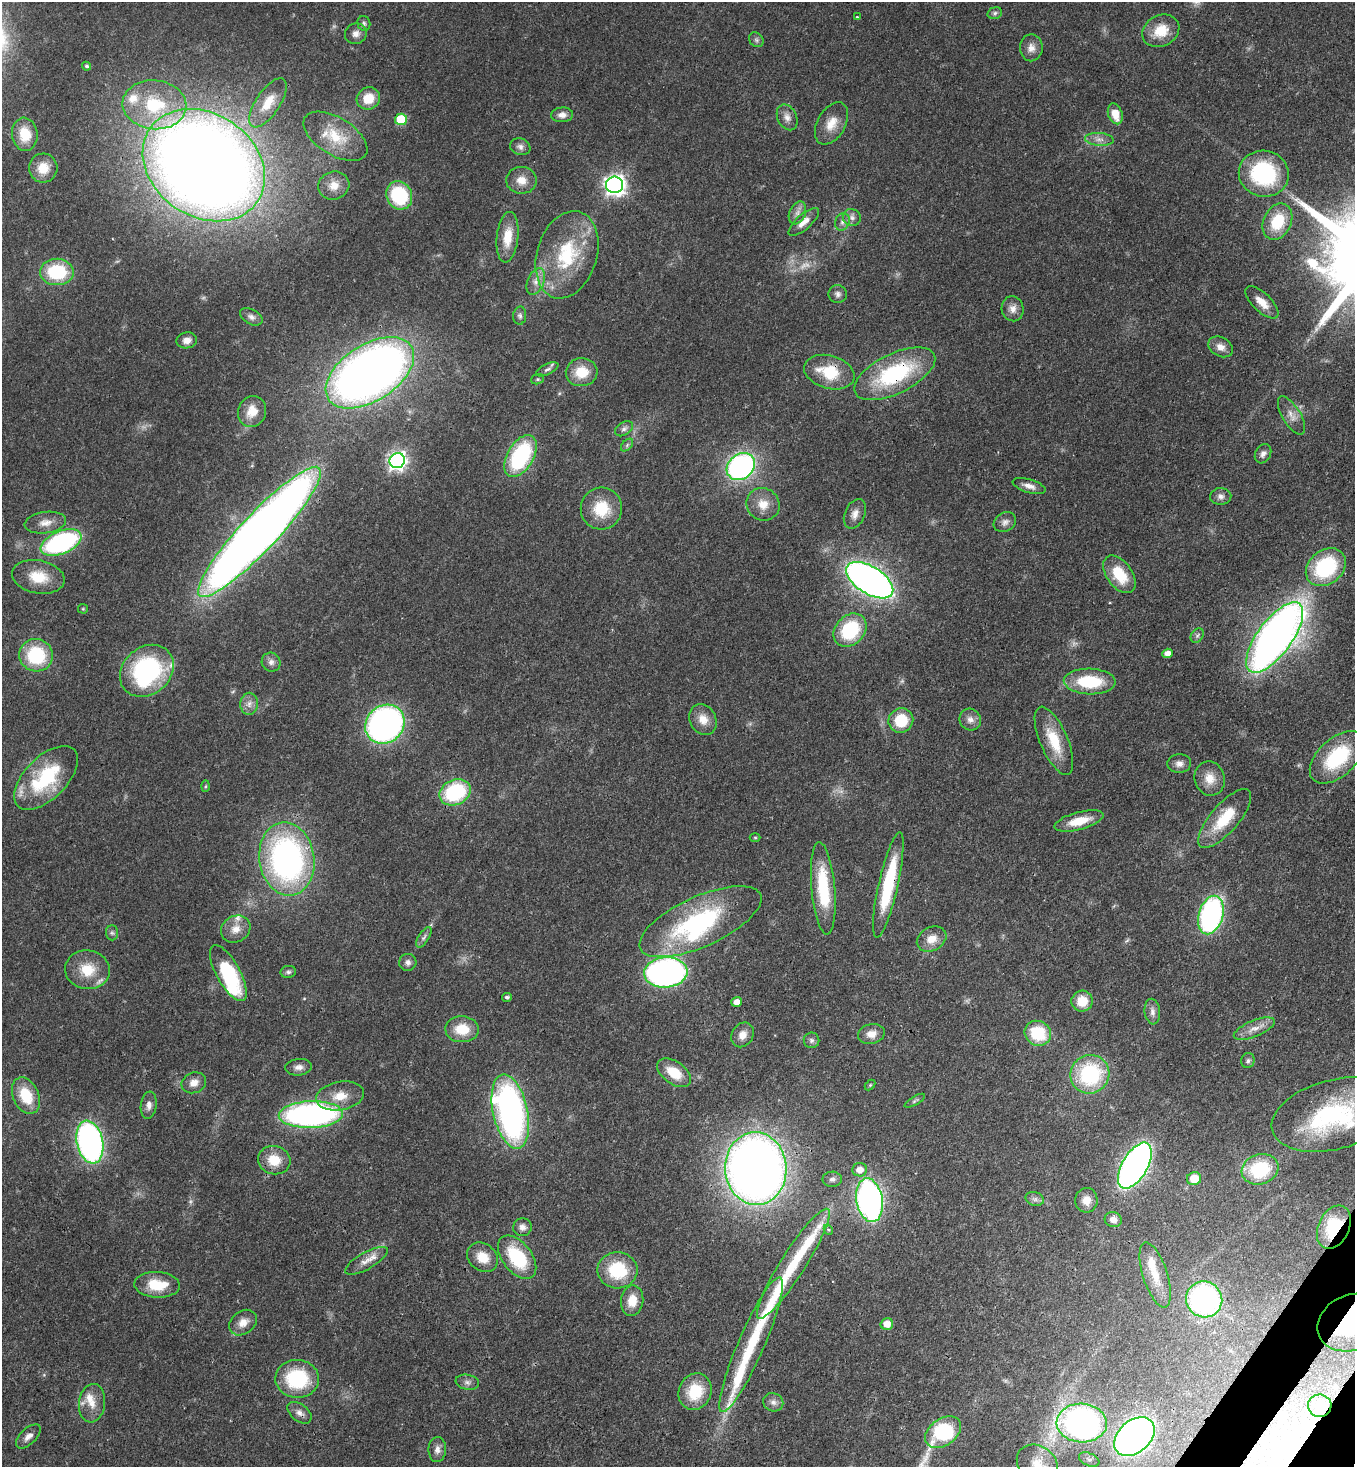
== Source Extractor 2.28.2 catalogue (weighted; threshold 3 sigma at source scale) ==
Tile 6 of 4 x 4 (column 2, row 2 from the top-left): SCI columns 1724-3076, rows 3002-4466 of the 6011 x 5990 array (HDU 1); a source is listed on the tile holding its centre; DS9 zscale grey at full resolution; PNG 1357 x 1469 px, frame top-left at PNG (2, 2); each listed source drawn as its Kron ellipse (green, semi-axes under 4 px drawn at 4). Shown black and unused: <1% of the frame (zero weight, under 3 of 4 exposures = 7% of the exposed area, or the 3 px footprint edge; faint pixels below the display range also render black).
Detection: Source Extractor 2.28.2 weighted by HDU 2 'WHT'; one run over the whole footprint, this tile lists its part. Background 0.0745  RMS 0.0039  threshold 0.0174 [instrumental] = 3 sigma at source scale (4.5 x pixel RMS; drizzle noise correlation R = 1.50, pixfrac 1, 0.05/0.05 arcsec/px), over >= 5 px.
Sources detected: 189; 6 too faint to see at this stretch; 2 inside a brighter object's white glare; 2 long thin detections or spike segments (spike, bleed or trail) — neither listed nor drawn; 6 inside a brighter listed object's ellipse — not listed separately; the other 173 listed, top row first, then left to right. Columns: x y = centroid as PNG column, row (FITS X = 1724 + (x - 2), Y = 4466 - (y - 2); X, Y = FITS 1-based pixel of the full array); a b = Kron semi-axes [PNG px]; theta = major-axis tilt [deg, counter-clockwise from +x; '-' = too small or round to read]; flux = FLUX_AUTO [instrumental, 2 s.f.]
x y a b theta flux
995 13 7 5 17 0.87
857 17 3 3 - 0.36
364 23 7 6 - 0.92
1161 31 19 15 28 9
356 34 11 10 - 2.7
756 40 8 6 -46 1.1
1031 48 13 11 88 3.2
87 66 5 4 - 0.83
368 98 12 11 - 7.7
268 103 28 12 56 8
154 105 32 24 -6 25
1115 114 11 7 -71 6
562 115 11 7 3 2.5
787 117 14 9 -64 2.7
401 119 6 5 - 20
831 123 23 14 61 6.4
25 134 16 12 -84 9
335 136 36 18 -32 14
1099 139 14 6 -4 2.5
520 147 10 8 -19 1.8
204 165 65 51 -34 870
43 168 14 14 - 6.3
1264 174 25 23 -15 40
521 180 15 13 -1 4.8
334 185 15 14 - 5
614 185 8 8 - 220
399 195 14 12 -62 28
797 213 12 8 65 2.4
852 218 9 8 - 1.7
804 222 19 7 42 3.5
842 222 9 7 67 1.6
1277 222 19 14 64 15
508 237 25 10 84 8.6
567 255 45 30 73 32
57 272 17 13 -1 23
536 282 14 8 67 3
838 294 9 9 - 1.5
1262 302 21 9 -43 4.6
1013 309 12 11 - 2.9
520 316 9 6 87 1.2
251 317 12 7 -29 1.7
187 340 10 8 10 2.6
1220 347 13 9 -28 3
547 369 12 5 25 1.3
582 372 16 14 7 9.2
829 372 26 16 -16 15
370 373 49 28 33 380
895 374 44 20 26 41
537 379 6 5 - 0.6
252 412 16 14 66 6.5
1291 415 22 9 -59 3.7
624 429 10 6 33 1.4
627 445 7 4 47 0.87
1263 454 10 7 61 1.8
520 456 23 13 60 41
397 461 8 7 - 170
741 467 15 12 38 98
1029 486 17 6 -17 2.9
1221 496 10 8 3 1.9
763 504 17 16 - 5.9
601 509 21 20 - 14
855 514 15 10 65 3
1005 522 12 9 31 2.1
45 523 21 10 8 4.5
259 532 87 18 47 630
61 543 21 11 23 72
1326 567 22 17 39 35
1119 574 21 12 -54 14
38 577 26 16 -10 11
870 580 26 13 -32 250
83 609 5 4 - 0.48
850 630 18 14 46 26
1197 635 8 6 55 1
1275 637 42 17 54 310
1168 653 5 4 - 3.2
36 655 17 16 - 25
271 662 10 9 - 2
147 671 29 23 40 62
1090 681 26 13 -2 21
249 704 11 8 89 2.5
703 719 16 13 -62 5
901 720 12 12 - 13
970 720 11 10 - 2.5
385 724 21 18 42 140
1054 741 36 14 -67 14
1337 757 33 19 43 28
1179 764 12 9 4 2.4
46 778 40 21 45 33
1210 778 17 15 -73 5.8
205 786 5 3 - 0.45
455 792 16 12 25 35
1225 818 37 14 49 15
1079 821 25 9 14 8.5
755 837 5 3 - 0.45
287 859 37 27 -82 120
888 885 54 9 77 29
823 888 46 11 -85 24
1211 915 20 12 73 87
700 922 66 25 24 60
236 929 15 13 30 4.6
112 933 7 6 - 0.96
424 937 11 5 57 1.3
932 939 15 11 28 5.2
408 962 9 8 - 1.6
87 970 22 19 -8 11
288 972 8 6 11 0.97
666 972 22 15 5 140
228 973 31 12 -61 29
507 997 5 4 - 0.87
1082 1001 11 10 - 7.6
737 1002 5 5 - 3.2
1152 1012 13 8 -84 2.1
462 1029 17 13 -2 9.8
1254 1029 22 8 22 4.3
1038 1033 13 12 - 18
871 1034 13 10 12 3.7
742 1035 13 10 56 3.7
811 1040 8 7 - 1.2
1248 1061 7 6 - 1.1
299 1067 13 8 6 2.3
674 1073 19 11 -35 9.7
1090 1074 20 19 - 36
194 1083 12 10 21 3.4
870 1085 6 4 45 0.49
26 1096 19 13 -65 13
340 1096 24 14 10 7.9
915 1101 11 4 31 0.85
149 1105 14 8 82 2.3
510 1112 38 17 -77 140
311 1115 32 13 2 120
1334 1115 63 34 15 57
90 1142 22 13 -78 130
274 1160 16 14 -16 8.2
1135 1166 25 12 60 210
756 1169 36 30 -86 410
1260 1169 19 15 17 23
860 1170 7 6 - 3.4
832 1179 9 7 0 1.5
1194 1179 7 6 - 6.6
1035 1199 9 7 -15 1.4
869 1200 22 13 -80 140
1086 1200 12 11 - 4.1
1113 1219 8 7 - 2.2
522 1227 9 9 - 2.1
1334 1227 23 15 65 21
828 1230 5 4 - 0.69
483 1257 16 13 -38 7.1
517 1257 25 14 -52 23
366 1261 24 8 30 4.3
793 1264 65 12 58 22
617 1270 20 18 -2 20
1155 1275 34 12 -72 9
157 1285 23 13 -3 11
1204 1299 18 18 - 85
632 1301 15 11 82 6.1
1352 1322 36 27 22 69
243 1323 15 11 38 4
887 1324 6 6 - 4
751 1345 73 13 66 27
297 1379 22 19 -2 29
467 1382 12 7 -11 1.8
695 1392 19 16 66 15
773 1402 10 9 - 2
92 1403 19 13 83 5.8
1320 1406 12 11 - 5.3
299 1413 14 8 -38 2.5
1082 1423 25 19 -2 140
943 1432 20 13 36 31
28 1436 15 8 44 2.5
1134 1437 23 16 42 190
437 1449 12 9 88 2.3
1089 1459 11 6 -24 1.5
1037 1464 22 17 -36 8.4
Overlapping masked pixels (flux is a lower limit): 8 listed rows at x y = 356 34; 204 165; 829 372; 895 374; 259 532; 888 885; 1334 1227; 1352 1322
Isophote crosses this tile's border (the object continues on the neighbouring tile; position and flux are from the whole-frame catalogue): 4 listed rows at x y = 1337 757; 1334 1115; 1352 1322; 1037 1464
Unlisted compact peaks at least as high as the median listed source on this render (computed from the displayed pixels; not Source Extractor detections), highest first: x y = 1310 262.